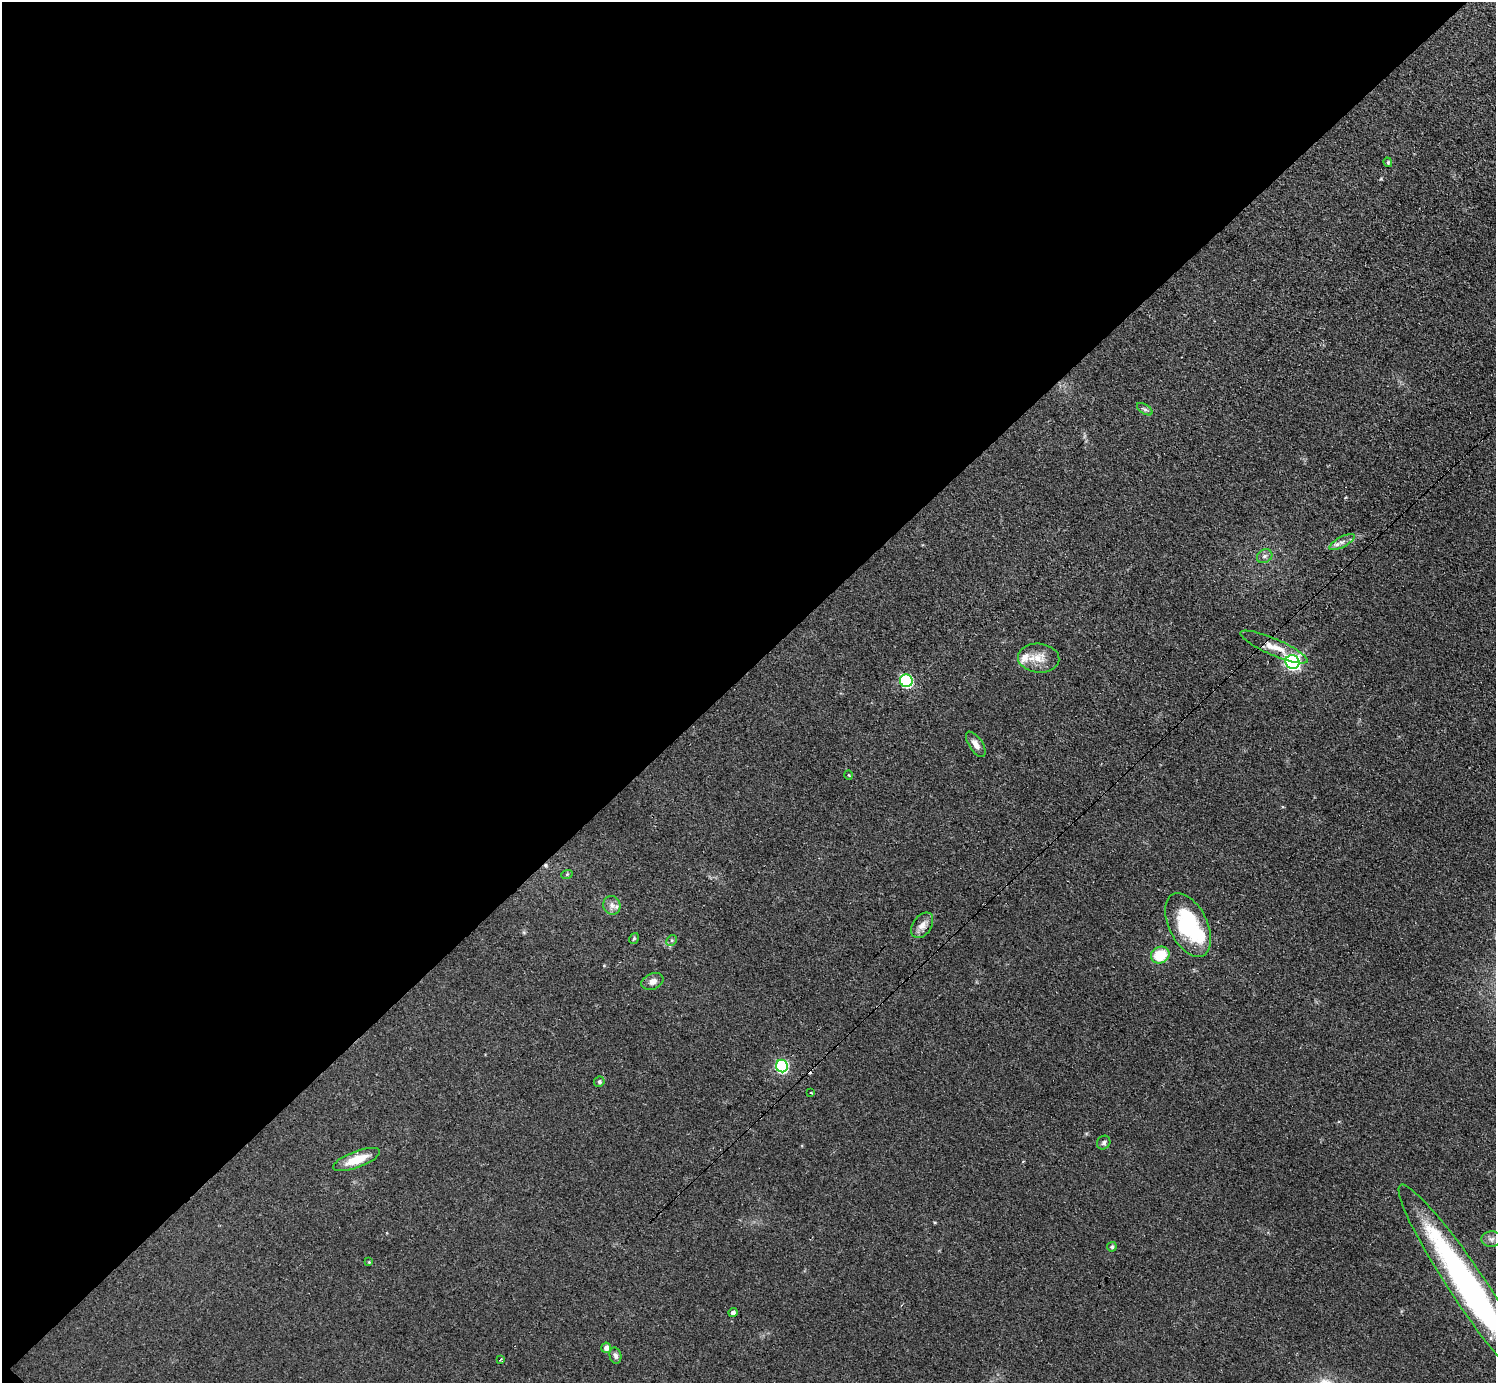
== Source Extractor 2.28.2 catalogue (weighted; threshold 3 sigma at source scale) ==
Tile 5 of 4 x 4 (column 1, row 2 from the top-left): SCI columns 58-1551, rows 3088-4468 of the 6152 x 6151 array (HDU 1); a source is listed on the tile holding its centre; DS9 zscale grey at full resolution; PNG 1498 x 1385 px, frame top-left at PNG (2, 2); each listed source drawn as its Kron ellipse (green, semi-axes under 4 px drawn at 4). Shown black and unused: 49% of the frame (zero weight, under 3 of 4 exposures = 1% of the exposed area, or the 3 px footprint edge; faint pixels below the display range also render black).
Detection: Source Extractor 2.28.2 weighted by HDU 2 'WHT'; one run over the whole footprint, this tile lists its part. Background 0.108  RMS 0.0067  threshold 0.0302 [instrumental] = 3 sigma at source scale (4.5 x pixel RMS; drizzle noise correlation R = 1.50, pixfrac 1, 0.05/0.05 arcsec/px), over >= 5 px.
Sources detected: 35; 2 cosmic-ray / hot-pixel residue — neither listed nor drawn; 2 inside a brighter listed object's ellipse — not listed separately; the other 31 listed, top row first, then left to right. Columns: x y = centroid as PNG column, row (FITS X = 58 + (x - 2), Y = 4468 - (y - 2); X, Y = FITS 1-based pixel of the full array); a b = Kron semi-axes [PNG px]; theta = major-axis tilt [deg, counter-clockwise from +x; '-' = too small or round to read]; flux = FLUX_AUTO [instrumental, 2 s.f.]
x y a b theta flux
1388 162 5 4 - 0.84
1145 409 9 5 -32 1.5
1342 542 14 5 29 3.3
1265 556 8 6 31 2.4
1274 647 36 8 -23 10
1039 658 20 14 -4 10
1292 662 7 7 - 150
906 681 6 6 - 78
976 744 14 6 -56 4.3
849 775 5 3 - 0.55
567 874 6 3 19 0.76
612 905 9 8 - 3.7
922 925 14 9 55 5
1188 925 34 19 -63 58
634 938 5 4 - 0.83
672 940 6 4 45 0.99
1160 955 9 8 - 20
652 981 11 8 21 4
782 1066 6 6 - 80
599 1082 5 5 - 1.1
811 1092 3 2 - 0.54
1104 1143 7 6 - 1.5
356 1159 25 8 20 14
1491 1239 10 8 2 2.9
1112 1247 5 4 - 1.3
369 1262 4 4 - 0.66
1469 1288 123 18 -56 230
733 1313 4 4 - 2.4
606 1348 5 5 - 3.4
615 1356 8 6 -75 2.3
501 1359 4 2 - 0.64
Isophote crosses this tile's border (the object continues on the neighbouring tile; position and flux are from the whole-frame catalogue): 1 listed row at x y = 1469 1288